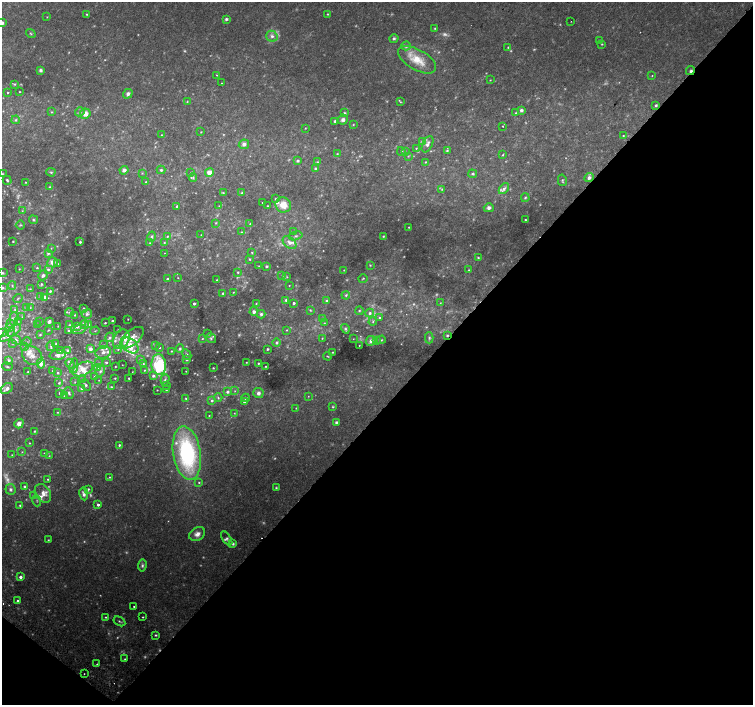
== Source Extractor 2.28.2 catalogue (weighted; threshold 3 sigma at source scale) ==
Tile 15 of 4 x 4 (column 3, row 4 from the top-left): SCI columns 3038-4538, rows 271-1675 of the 6068 x 6094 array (HDU 1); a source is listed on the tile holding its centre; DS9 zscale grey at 2 x 2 block average (1 PNG px = mean of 2 x 2 image px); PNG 755 x 707 px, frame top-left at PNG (2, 2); each listed source drawn as its Kron ellipse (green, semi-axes under 4 px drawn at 4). Shown black and unused: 43% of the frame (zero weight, under 2 of 3 exposures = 2% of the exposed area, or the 3 px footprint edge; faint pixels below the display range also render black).
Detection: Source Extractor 2.28.2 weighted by HDU 2 'WHT'; one run over the whole footprint, this tile lists its part. Background 0.0435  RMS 0.0044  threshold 0.0197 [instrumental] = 3 sigma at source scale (4.5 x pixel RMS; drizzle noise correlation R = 1.50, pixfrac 1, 0.0396/0.0396 arcsec/px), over >= 5 px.
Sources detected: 467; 98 too faint to see at this stretch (2 x 2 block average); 3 cosmic-ray / hot-pixel residue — neither listed nor drawn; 1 coinciding with a brighter row at this scale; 41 inside a brighter listed object's ellipse — not listed separately; the other 324 listed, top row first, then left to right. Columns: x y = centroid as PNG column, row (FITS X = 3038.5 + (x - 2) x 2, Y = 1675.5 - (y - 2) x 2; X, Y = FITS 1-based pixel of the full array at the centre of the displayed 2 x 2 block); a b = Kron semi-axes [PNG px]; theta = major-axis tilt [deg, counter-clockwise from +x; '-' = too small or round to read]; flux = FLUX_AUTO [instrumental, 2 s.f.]
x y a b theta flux
87 14 3 3 - 0.86
327 14 3 3 - 0.81
47 17 3 2 - 0.52
226 19 4 3 - 2
571 21 2 2 - 0.48
2 23 3 3 - 3.5
435 28 3 3 - 1
31 33 5 3 - 1.2
272 36 6 5 - 3.8
394 38 4 4 - 2
599 41 3 2 - 1.4
602 44 3 2 - 0.73
406 46 4 4 - 2.4
508 47 2 2 - 0.73
417 60 21 10 -29 23
40 70 4 4 - 2.4
690 71 5 2 - 1.9
217 75 2 2 - 1.2
652 76 2 2 - 0.65
490 80 3 2 - 0.5
222 83 2 2 - 0.9
15 84 4 3 - 1.2
8 92 2 2 - 0.83
19 92 2 2 - 0.55
128 94 5 4 - 3.2
187 102 4 2 - 0.58
400 102 3 2 - 0.65
656 105 3 3 - 1.4
521 110 4 3 - 2.4
51 112 3 3 - 0.82
80 112 5 4 - 2.1
344 113 4 3 - 1.4
516 113 3 2 - 0.67
85 114 5 5 - 7.6
16 120 4 3 - 1.5
343 120 5 5 - 3.4
335 121 3 3 - 1.7
353 125 3 2 - 0.63
503 126 2 2 - 0.58
305 128 3 2 - 0.5
201 132 2 2 - 0.54
161 135 2 2 - 0.48
623 136 3 3 - 0.93
423 142 3 3 - 6.1
244 144 5 4 - 3.7
427 144 9 5 64 3.9
416 148 3 2 - 0.69
447 150 4 3 - 0.84
401 151 4 3 - 1.4
405 152 3 3 - 1.1
337 154 3 2 - 0.73
503 155 3 2 - 0.8
408 156 3 3 - 0.85
297 161 4 3 - 1.9
317 162 4 3 - 0.97
425 162 3 2 - 0.83
315 168 3 3 - 1.5
124 170 4 4 - 3.3
161 170 4 4 - 1.8
51 172 4 3 - 1.4
209 172 4 4 - 8.9
142 173 3 3 - 0.85
191 173 3 2 - 0.6
2 174 3 2 - 0.78
472 174 4 3 - 1.7
193 178 4 3 - 1.3
589 178 5 4 - 3.9
7 180 4 3 - 1.4
562 180 6 3 -77 1.3
25 182 3 2 - 0.61
146 182 3 3 - 1
50 187 3 3 - 1.4
442 189 4 3 - 1.1
504 189 6 4 50 3.3
223 193 4 3 - 0.94
242 193 3 3 - 1.4
525 198 4 3 - 1.5
275 199 4 3 - 1
262 202 2 2 - 0.43
283 205 8 7 - 14
177 206 2 2 - 1.4
219 206 3 2 - 0.61
267 206 2 2 - 0.59
489 208 5 4 - 3.2
22 211 3 3 - 0.91
33 220 4 3 - 1.3
526 220 3 2 - 1
216 223 4 2 - 0.86
250 224 3 2 - 0.79
20 225 4 3 - 1.1
409 227 2 2 - 0.63
241 232 3 2 - 0.65
294 232 4 3 - 1.2
201 235 2 2 - 0.47
167 236 4 3 - 1.3
296 236 7 4 15 2.6
383 236 3 3 - 0.97
152 237 5 4 - 1.9
13 241 2 2 - 0.61
80 242 2 2 - 1.7
164 242 4 3 - 1
150 243 3 2 - 0.74
289 243 8 5 -42 5.8
51 248 3 2 - 0.65
252 252 3 3 - 0.94
48 253 4 4 - 2.5
165 253 2 2 - 0.61
478 258 4 3 - 1.1
250 259 3 3 - 0.98
53 262 5 5 - 6.8
58 264 2 2 - 0.78
370 265 3 3 - 0.77
259 266 2 2 - 0.54
266 266 3 3 - 1.4
37 268 2 2 - 0.96
19 269 2 2 - 0.57
48 269 4 3 - 1.8
344 270 2 2 - 0.61
469 270 3 3 - 0.85
238 272 3 3 - 1.2
2 273 3 3 - 1.1
43 275 5 4 - 2.7
282 275 3 2 - 0.64
287 277 3 2 - 0.8
178 278 2 2 - 0.51
363 278 4 2 - 0.87
167 279 3 3 - 1.1
217 280 2 2 - 0.67
41 284 3 3 - 1.3
12 285 4 2 - 0.91
289 285 2 2 - 0.47
2 288 3 3 - 1.7
30 289 3 3 - 0.82
50 291 3 2 - 1.1
233 292 2 2 - 0.52
223 293 3 3 - 1.3
346 295 4 3 - 1.4
41 296 3 3 - 5.3
44 297 4 3 - 6.7
18 298 5 3 - 0.99
286 300 3 3 - 1.4
327 301 4 3 - 1.7
256 303 2 2 - 0.55
294 303 2 2 - 1.9
440 303 3 2 - 0.61
194 304 2 2 - 2.3
27 308 3 3 - 0.88
30 308 3 2 - 0.76
15 309 3 2 - 0.92
84 309 3 3 - 1.1
310 310 4 3 - 0.92
359 311 4 3 - 1.5
70 312 4 2 - 0.94
254 312 4 4 - 3.1
370 313 4 4 - 2.9
87 314 5 4 - 2.9
261 314 4 4 - 2.1
75 315 3 2 - 0.73
22 317 3 2 - 0.4
322 318 3 2 - 0.97
380 318 3 3 - 1.8
14 319 7 3 86 2
128 319 2 2 - 0.49
18 321 2 2 - 0.41
112 321 2 2 - 1.6
40 322 2 2 - 0.42
49 322 3 3 - 3.6
373 322 4 3 - 1.6
10 323 4 3 - 1.5
105 323 2 2 - 0.88
324 323 2 2 - 0.52
37 324 3 2 - 0.9
85 324 4 3 - 1.5
69 325 4 3 - 1.2
89 325 3 3 - 2.2
58 326 3 2 - 0.59
77 327 3 3 - 3.3
9 328 4 4 - 4.4
79 329 7 3 22 1.8
345 329 5 4 - 1.9
48 330 4 2 - 0.66
118 330 3 2 - 0.52
287 330 3 3 - 0.65
14 331 8 4 42 3.8
69 331 3 2 - 0.76
95 331 5 2 - 0.59
2 333 4 3 - 1.3
208 334 3 3 - 0.68
8 335 9 3 44 3.3
40 335 3 3 - 0.9
447 335 3 2 - 1.2
110 337 4 4 - 2.5
132 338 14 7 40 9.6
211 338 5 4 - 2.2
322 338 2 2 - 0.52
429 338 5 4 - 1.9
121 339 10 7 59 9.5
202 339 3 3 - 0.9
353 339 2 2 - 0.41
16 340 5 4 - 2.7
381 340 4 3 - 1.2
371 341 5 4 - 4
376 341 3 3 - 1.2
27 342 5 2 - 0.73
13 343 3 3 - 0.82
276 343 4 4 - 1.8
56 344 4 3 - 1.1
103 345 3 3 - 1.2
155 345 4 4 - 1.5
359 345 2 2 - 0.46
51 346 5 3 - 1.8
130 346 9 6 -41 17
25 347 3 3 - 1.1
160 348 3 2 - 0.72
90 349 3 3 - 6.2
118 349 3 3 - 1.1
180 349 4 3 - 1.7
267 349 2 2 - 1.5
61 350 4 4 - 2
68 350 4 4 - 1.7
171 351 3 2 - 0.84
103 352 8 6 18 5.4
333 352 2 2 - 0.65
58 355 8 5 5 4.2
187 355 6 3 -60 2.1
32 356 11 8 -34 7.9
327 356 4 2 - 0.66
140 359 4 3 - 1.2
9 360 4 3 - 1.7
187 360 3 2 - 0.84
106 362 3 3 - 1.3
247 362 3 2 - 0.6
98 363 3 2 - 0.71
258 363 2 2 - 1
41 364 5 4 - 5
70 364 5 4 - 2.3
143 364 3 3 - 1.1
122 365 2 2 - 0.41
159 365 10 7 -84 49
74 366 7 4 81 2.5
115 366 2 2 - 0.54
266 366 2 2 - 0.7
7 367 5 2 - 0.94
98 368 2 2 - 0.71
213 368 2 2 - 0.73
83 369 11 6 25 9.9
144 370 3 2 - 0.75
53 371 2 2 - 0.83
100 371 5 4 - 2.5
186 371 2 2 - 0.47
28 372 2 2 - 0.7
132 372 2 2 - 0.36
58 373 3 3 - 1.4
94 376 4 2 - 0.82
153 376 4 4 - 3
115 378 2 2 - 0.8
129 378 2 2 - 1.4
82 380 3 2 - 0.72
99 380 2 2 - 0.48
165 380 6 4 73 2.7
75 382 3 2 - 0.73
59 383 4 3 - 1.1
86 385 6 4 -52 2.2
167 385 3 2 - 0.6
111 387 3 2 - 1.1
7 389 6 4 39 4.6
81 389 3 3 - 1.2
157 390 2 2 - 0.49
166 390 3 2 - 0.93
235 391 3 3 - 0.94
227 392 4 3 - 2.7
60 393 2 2 - 1.6
69 393 6 3 -66 1.7
258 393 5 5 - 4
64 396 3 3 - 0.86
308 396 2 2 - 0.57
186 398 3 3 - 0.95
218 398 4 3 - 1.3
245 398 4 3 - 2.2
212 401 3 3 - 2
244 402 4 3 - 1.8
333 407 4 3 - 0.95
296 408 2 2 - 0.66
58 412 3 2 - 0.78
234 413 3 2 - 0.59
209 415 2 2 - 0.6
336 422 4 3 - 1.8
19 424 5 4 - 5.2
34 431 3 2 - 0.87
29 443 2 2 - 0.6
119 445 3 2 - 1.5
22 452 3 2 - 0.58
44 453 3 2 - 0.62
187 453 27 13 -81 150
12 455 3 2 - 0.64
49 456 3 2 - 0.58
109 477 3 2 - 0.81
48 479 3 3 - 0.9
199 482 3 3 - 0.94
24 486 3 2 - 1.9
276 488 3 3 - 1.1
10 489 5 5 - 2.8
88 489 4 3 - 1.2
43 493 10 7 -56 7.4
84 494 6 3 -80 3.8
33 496 3 3 - 1.2
37 501 5 2 - 0.91
20 505 4 3 - 1.2
98 505 3 3 - 2.6
197 534 8 6 30 6.5
227 538 8 4 -57 2.3
48 540 3 2 - 0.72
233 544 4 4 - 1.5
142 565 6 4 80 2.2
20 577 3 3 - 3.9
18 601 3 2 - 1.9
134 606 2 2 - 0.93
106 617 3 3 - 0.9
143 617 2 2 - 0.74
119 621 6 3 -32 1.4
156 635 3 3 - 1.2
125 659 2 2 - 0.71
97 664 2 2 - 0.99
84 674 2 2 - 0.62
Overlapping masked pixels (flux is a lower limit): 2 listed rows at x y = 690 71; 447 335
Isophote crosses this tile's border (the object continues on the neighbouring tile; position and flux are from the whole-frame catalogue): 5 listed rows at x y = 2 23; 2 174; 2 273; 2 288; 2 333